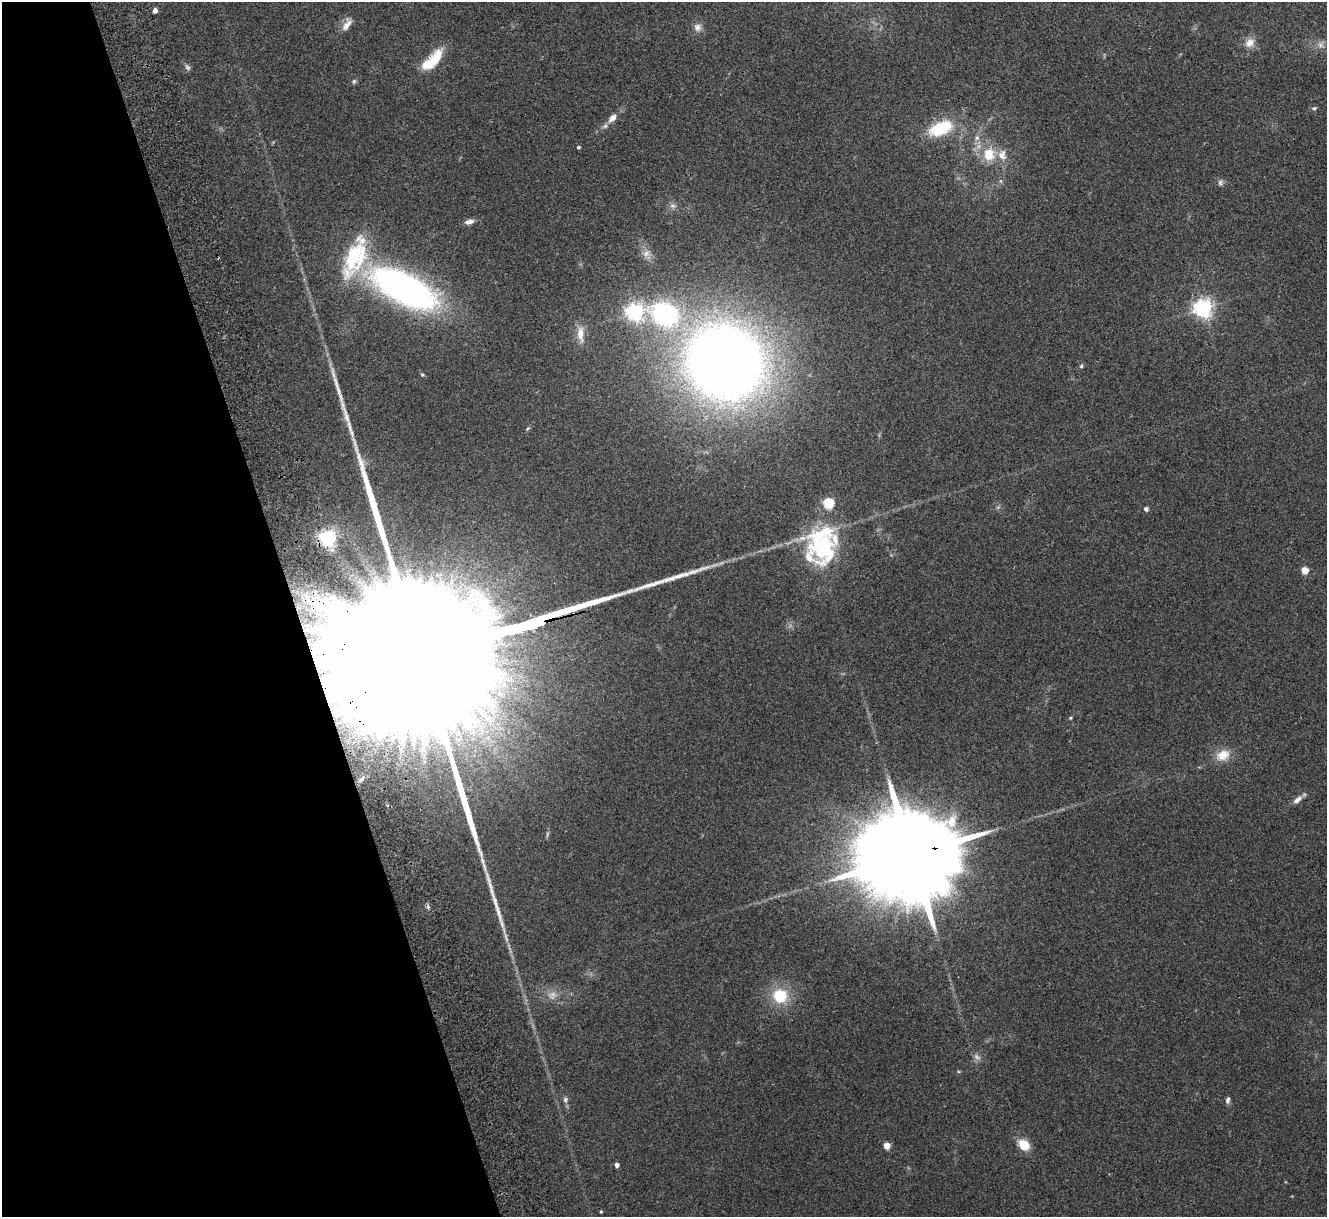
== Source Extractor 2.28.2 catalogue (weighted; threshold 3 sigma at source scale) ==
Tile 5 of 4 x 4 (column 1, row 2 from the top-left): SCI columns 56-1380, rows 2600-3814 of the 5411 x 5322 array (HDU 1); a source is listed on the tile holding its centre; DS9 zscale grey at full resolution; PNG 1329 x 1219 px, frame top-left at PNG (2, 2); no overlay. Shown black and unused: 22% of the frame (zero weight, under 2 of 3 exposures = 3% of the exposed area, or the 3 px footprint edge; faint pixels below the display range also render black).
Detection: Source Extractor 2.28.2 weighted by HDU 2 'WHT'; one run over the whole footprint, this tile lists its part. Background 0.072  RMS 0.0085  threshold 0.0381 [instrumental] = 3 sigma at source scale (4.5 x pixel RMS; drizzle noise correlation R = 1.50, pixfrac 1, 0.05/0.05 arcsec/px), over >= 5 px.
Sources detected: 60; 2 too faint to see at this stretch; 1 inside a brighter object's white glare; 1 cosmic-ray / hot-pixel residue — not listed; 8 inside a brighter listed object's ellipse — not listed separately; the other 48 listed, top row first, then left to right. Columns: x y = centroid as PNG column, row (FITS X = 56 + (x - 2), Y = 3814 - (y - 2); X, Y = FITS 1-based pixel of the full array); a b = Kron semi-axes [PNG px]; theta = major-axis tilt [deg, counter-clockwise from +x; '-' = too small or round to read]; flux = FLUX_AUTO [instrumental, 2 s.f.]
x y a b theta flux
155 10 5 4 - 3.4
347 24 19 8 60 7.4
697 27 11 11 - 5.2
1250 43 15 11 49 7.6
1321 44 12 10 60 5.2
432 60 32 12 45 26
187 67 9 6 -56 2.4
354 81 7 5 74 1.5
1314 108 7 5 28 1.8
612 118 11 7 47 6
940 128 30 16 22 39
977 138 8 6 69 2.9
578 147 4 4 - 1.3
989 154 14 12 80 19
1002 155 16 12 -82 9.7
1000 181 6 4 -89 1.4
1220 182 9 7 65 2.5
672 206 8 7 - 3
469 222 11 6 14 4.4
646 253 12 9 56 5.6
355 255 56 22 68 49
404 288 60 24 -27 370
1203 308 7 6 - 420
635 312 7 7 - 350
665 314 32 23 -19 130
580 334 24 9 -87 10
725 362 59 53 -37 1200
1081 366 5 5 - 1.2
422 375 5 4 - 1
528 428 7 4 44 1.3
1146 509 4 4 - 3.3
328 538 6 6 - 330
822 547 52 31 -84 94
1305 570 7 7 - 6.9
417 656 165 30 15 250000
1070 718 5 4 - 0.95
458 734 15 9 -52 11
1223 755 19 13 22 13
1297 800 14 7 38 5
910 855 37 20 14 28000
780 996 18 17 - 30
977 1057 12 7 -40 3.6
565 1099 7 6 - 2.5
1227 1100 9 5 77 2.5
1024 1144 12 9 -43 17
887 1146 5 4 - 13
617 1165 4 4 - 3.7
601 1212 4 3 - 0.94
Overlapping masked pixels (flux is a lower limit): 3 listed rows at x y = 328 538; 417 656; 910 855